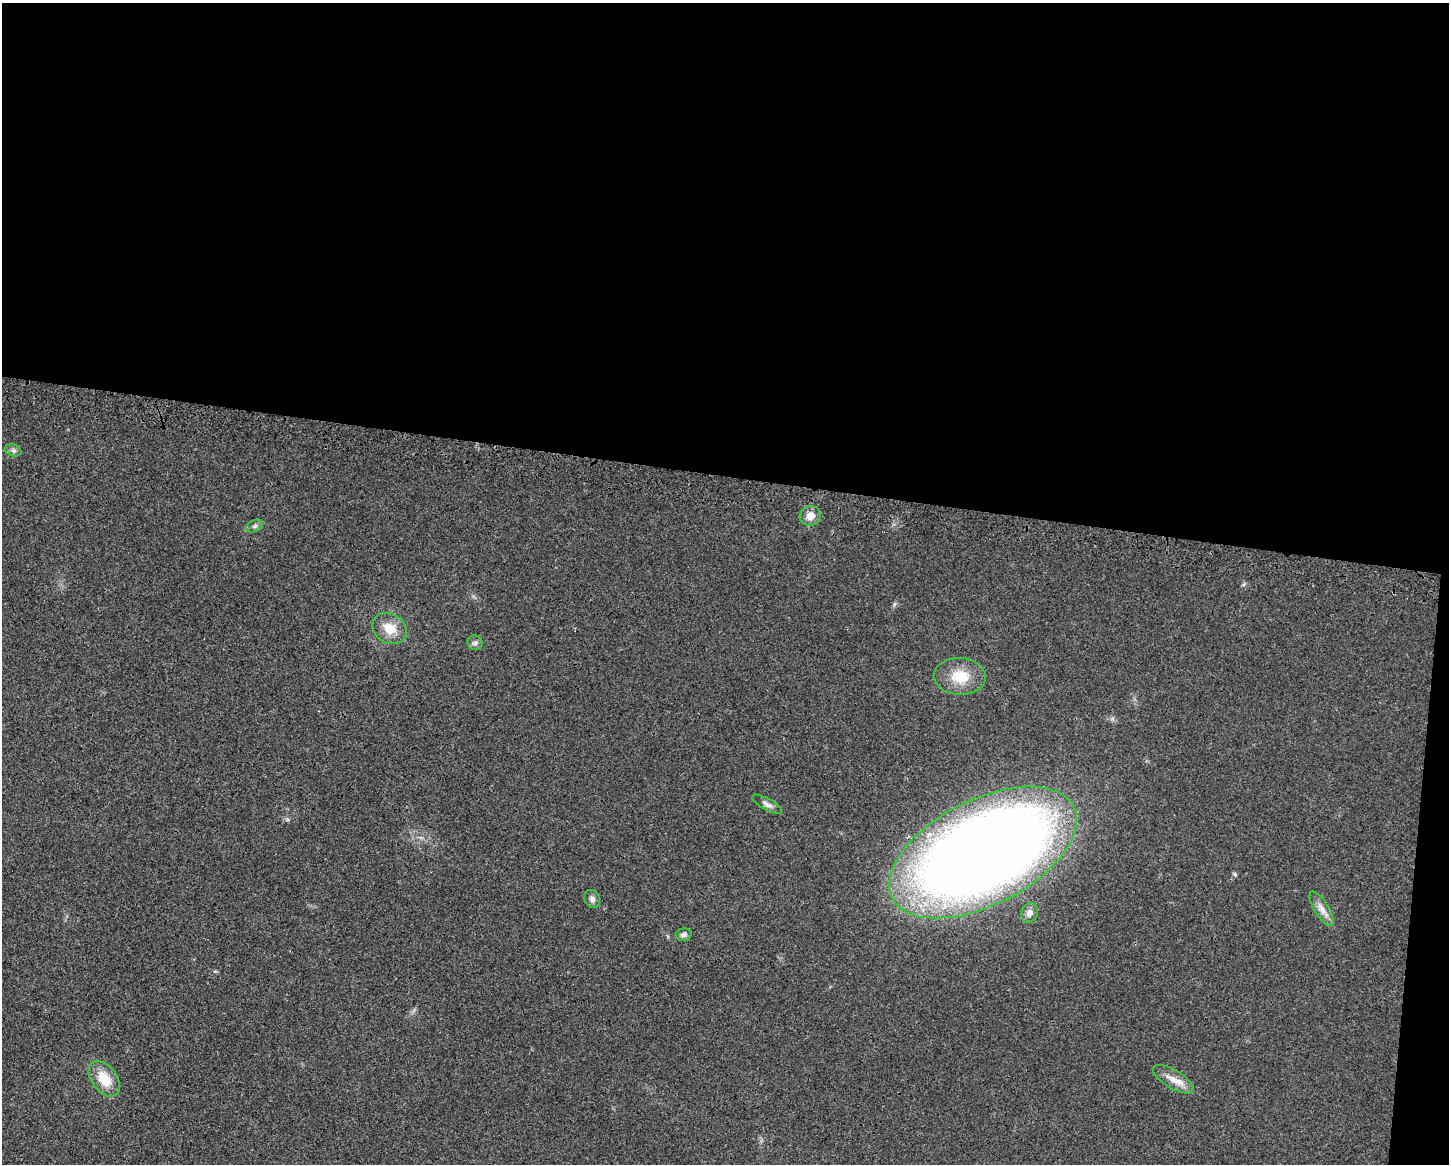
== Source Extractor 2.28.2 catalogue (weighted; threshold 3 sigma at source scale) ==
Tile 3 of 3 x 4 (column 3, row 1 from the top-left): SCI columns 3119-4565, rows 3518-4679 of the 4705 x 4716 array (HDU 1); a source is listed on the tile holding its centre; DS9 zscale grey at full resolution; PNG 1451 x 1166 px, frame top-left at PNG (2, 3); each listed source drawn as its Kron ellipse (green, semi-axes under 4 px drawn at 4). Shown black and unused: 42% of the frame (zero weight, under 3 of 4 exposures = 3% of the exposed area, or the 3 px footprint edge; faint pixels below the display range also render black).
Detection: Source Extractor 2.28.2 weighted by HDU 2 'WHT'; one run over the whole footprint, this tile lists its part. Background 0.0234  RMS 0.0057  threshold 0.0255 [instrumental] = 3 sigma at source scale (4.5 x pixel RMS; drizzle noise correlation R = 1.50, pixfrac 1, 0.05/0.05 arcsec/px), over >= 5 px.
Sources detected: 14; all 14 listed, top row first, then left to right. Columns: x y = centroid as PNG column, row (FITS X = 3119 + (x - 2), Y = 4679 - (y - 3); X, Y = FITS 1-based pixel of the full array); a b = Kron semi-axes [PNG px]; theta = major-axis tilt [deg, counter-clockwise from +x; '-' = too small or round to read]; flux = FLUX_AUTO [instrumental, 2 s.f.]
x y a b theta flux
13 450 8 5 -17 1.5
810 516 10 9 - 5.1
255 526 9 5 27 1.5
390 629 18 14 -31 9.9
475 643 7 7 - 1.7
960 676 26 18 -3 15
767 804 17 5 -29 2.5
983 852 102 52 27 1000
592 899 9 7 -60 2.3
1322 909 19 7 -58 4.7
1029 913 10 8 68 3.2
684 935 8 6 14 1.7
104 1079 20 12 -53 13
1173 1079 23 9 -31 6.7
Overlapping masked pixels (flux is a lower limit): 1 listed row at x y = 983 852